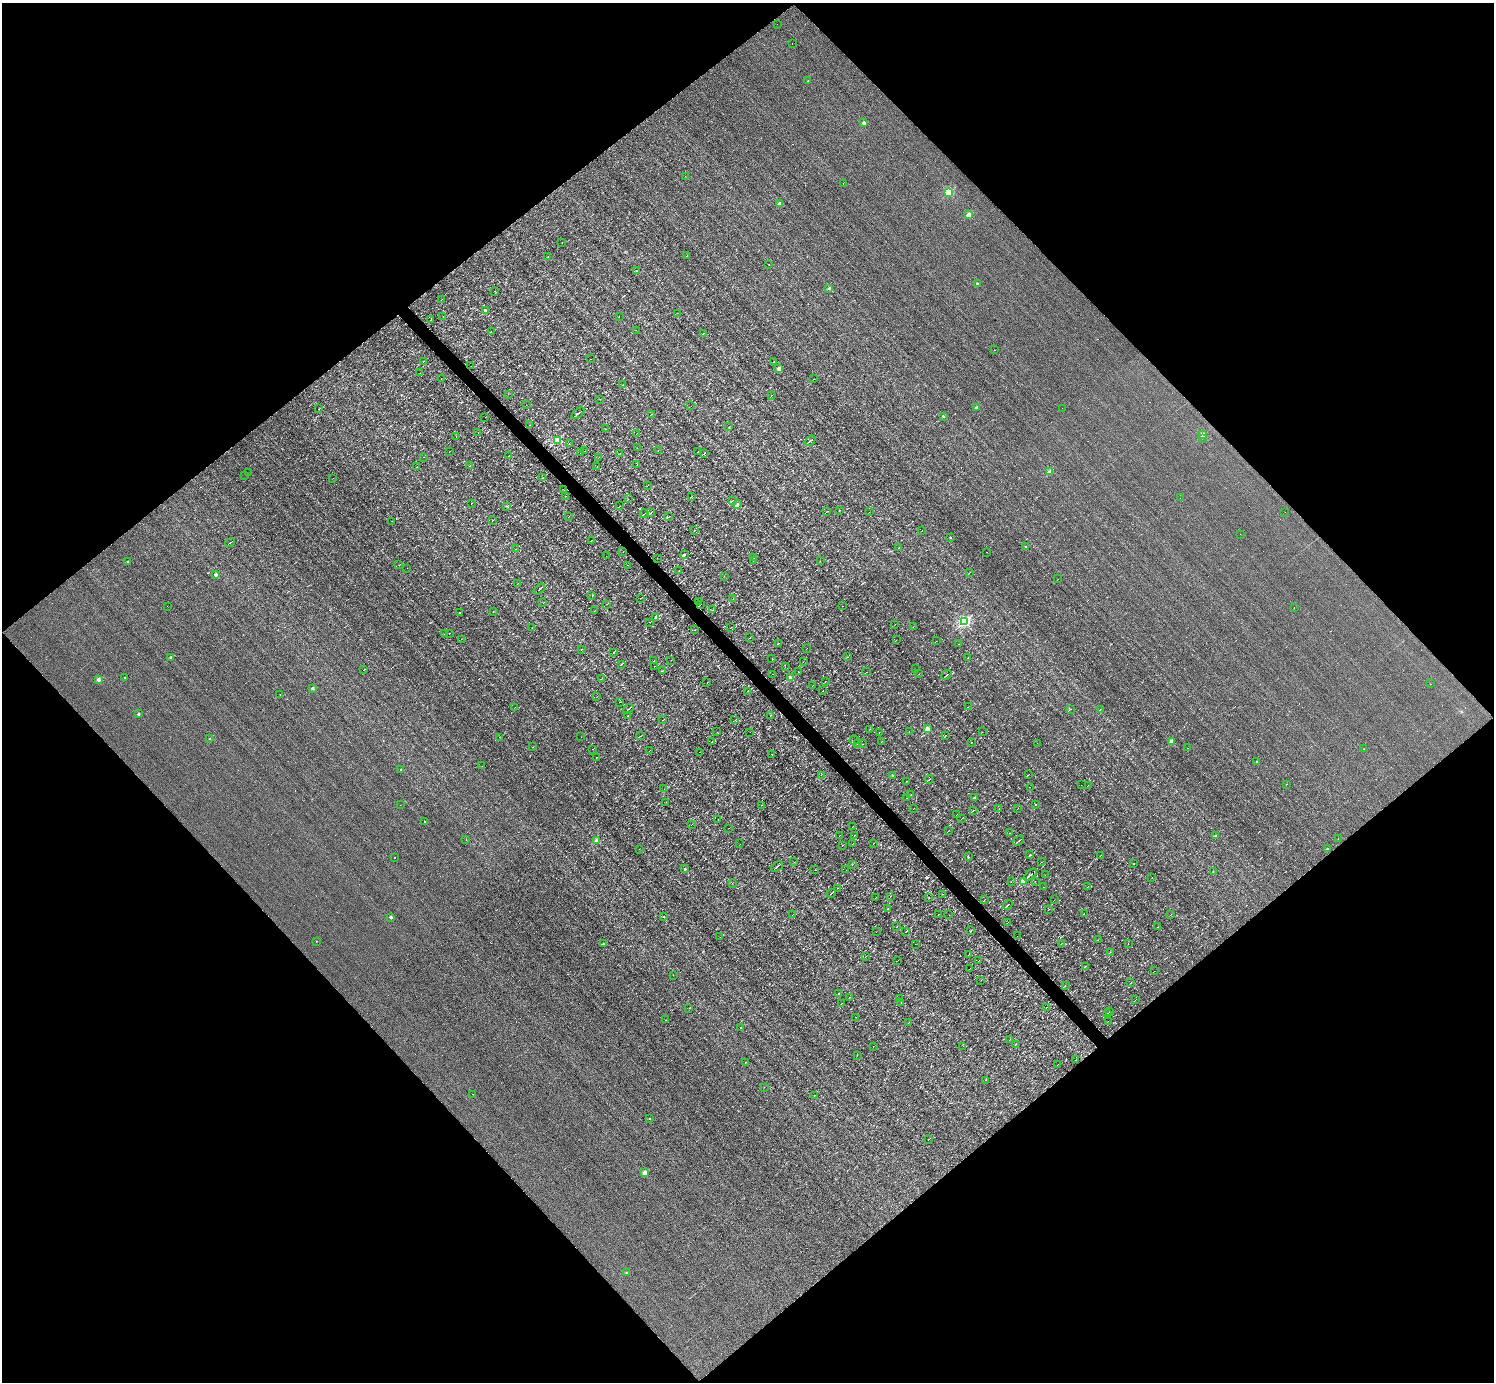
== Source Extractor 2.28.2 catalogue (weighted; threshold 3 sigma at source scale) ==
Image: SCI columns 1-5967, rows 152-5671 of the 5967 x 5966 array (HDU 1 of 3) = the unmasked area's bounding box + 8 px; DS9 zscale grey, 4 x 4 block average (1 PNG px = mean of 4 x 4 image px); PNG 1496 x 1384 px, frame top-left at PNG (2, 3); each listed source drawn as its Kron ellipse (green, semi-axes under 4 px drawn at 4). Shown black and unused: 51% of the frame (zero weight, under 3 of 4 exposures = <1% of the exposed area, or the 3 px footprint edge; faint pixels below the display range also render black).
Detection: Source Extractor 2.28.2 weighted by HDU 2 'WHT'. Background -0.00396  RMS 0.036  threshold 0.163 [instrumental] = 3 sigma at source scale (4.5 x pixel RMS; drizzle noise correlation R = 1.50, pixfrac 1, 0.05/0.05 arcsec/px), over >= 5 px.
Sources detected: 461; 2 too faint to see at this stretch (4 x 4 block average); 84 cosmic-ray / hot-pixel residue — neither listed nor drawn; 1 inside a brighter listed object's ellipse — not listed separately; the other 374 listed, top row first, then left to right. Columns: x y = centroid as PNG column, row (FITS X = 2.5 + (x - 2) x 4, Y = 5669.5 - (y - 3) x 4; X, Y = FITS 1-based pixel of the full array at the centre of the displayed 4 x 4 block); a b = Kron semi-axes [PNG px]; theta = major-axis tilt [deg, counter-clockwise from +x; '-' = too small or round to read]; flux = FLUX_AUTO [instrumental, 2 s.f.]
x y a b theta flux
777 24 2 2 - 8.6
792 44 2 2 - 5.2
808 81 2 2 - 3.1
864 123 2 2 - 240
685 176 2 2 - 2.6
843 183 2 2 - 3.4
949 193 2 2 - 1300
780 203 2 2 - 210
969 215 2 2 - 580
562 242 2 2 - 6.2
687 255 2 2 - 48
548 257 2 2 - 9.7
769 265 2 2 - 4.2
636 270 2 2 - 65
977 283 2 2 - 80
829 288 2 2 - 110
494 291 2 2 - 3
442 299 2 2 - 5
486 311 2 2 - 260
677 313 2 2 - 3.2
443 317 2 2 - 2.7
619 317 2 2 - 2.6
431 320 2 2 - 5.4
636 330 2 2 - 4.4
491 332 2 2 - 7
703 333 3 2 - 13
994 350 2 2 - 6
591 359 2 2 - 2.3
423 361 3 2 - 7
774 362 2 2 - 13
471 366 2 2 - 3.3
779 368 2 2 - 210
420 373 2 2 - 2.6
441 378 2 2 - 2.2
814 379 2 2 - 3.5
623 385 2 2 - 2.7
508 394 2 2 - 2.7
772 395 2 2 - 3.5
600 399 2 2 - 3.2
526 405 2 2 - 2.5
691 406 2 2 - 2.8
976 408 2 2 - 250
1062 408 2 2 - 3.2
318 409 2 2 - 8.5
578 413 7 2 39 37
651 414 2 2 - 6.6
943 416 2 2 - 49
485 417 2 2 - 3.9
530 425 2 2 - 2.8
729 427 2 2 - 13
605 429 2 2 - 3.7
478 433 2 2 - 6
637 433 2 2 - 5.1
1203 435 2 2 - 530
456 437 2 2 - 3.4
1202 438 2 2 - 3.4
558 440 2 2 - 1100
810 440 6 2 39 30
569 444 2 2 - 4
637 448 2 2 - 2.1
450 451 2 2 - 5.6
584 451 2 2 - 4.4
658 451 2 2 - 4
698 451 3 2 - 11
581 453 2 2 - 5.1
620 453 2 2 - 3.1
704 453 4 2 - 12
509 455 2 2 - 8
423 457 2 2 - 9.1
599 457 2 2 - 3.4
637 465 2 2 - 5.5
469 466 2 2 - 4.6
417 467 2 2 - 3.8
597 467 2 2 - 2.4
1049 472 2 2 - 390
248 473 2 2 - 3.3
245 475 2 2 - 3.2
333 478 2 2 - 3.8
543 478 2 2 - 2.6
647 486 2 2 - 4.3
564 490 2 2 - 2.4
565 496 2 2 - 2.6
692 496 2 2 - 11
1180 498 2 2 - 2.5
628 499 2 2 - 5.7
732 501 3 2 - 11
471 503 2 2 - 6.5
737 505 2 2 - 120
506 506 2 2 - 3.7
620 506 2 2 - 3.7
839 510 2 2 - 4.3
827 511 4 2 - 12
869 512 2 2 - 2.6
1285 512 2 2 - 2.4
651 513 2 2 - 11
644 514 4 2 - 16
568 517 2 2 - 5.1
668 517 3 2 - 7.4
392 521 2 2 - 3.2
492 521 2 2 - 7.6
694 530 2 2 - 5.4
922 530 2 2 - 2.7
1240 534 2 2 - 3.4
951 537 2 2 - 45
592 540 2 2 - 3.9
230 543 5 2 - 18
1025 546 2 2 - 18
899 548 2 2 - 5.5
516 549 3 2 - 14
623 552 2 2 - 3.1
987 552 2 2 - 7.2
684 555 2 2 - 170
606 556 2 2 - 2.3
657 558 2 2 - 2.9
754 558 2 2 - 3
754 560 2 2 - 3.6
820 561 2 2 - 2.8
127 562 2 2 - 58
399 565 3 2 - 5.9
628 565 2 2 - 3
407 568 2 2 - 8.3
679 571 2 2 - 2.9
969 572 2 2 - 3.4
216 574 2 2 - 180
724 576 2 2 - 2.8
1058 579 2 2 - 3.5
518 584 2 2 - 6.4
539 589 7 2 39 33
592 596 2 2 - 5.8
640 598 2 2 - 3.3
733 599 2 2 - 3
698 601 2 2 - 3.7
543 603 2 2 - 4.5
607 604 2 2 - 3.2
701 604 2 2 - 4.2
167 606 2 2 - 5.6
842 606 2 2 - 8.5
1294 607 2 2 - 23
712 610 2 2 - 10
594 611 2 2 - 8.3
493 612 2 2 - 5.3
459 613 2 2 - 240
656 618 2 2 - 310
965 621 2 2 - 3200
650 622 2 2 - 2.5
895 625 2 2 - 3.2
913 627 2 2 - 5.6
532 628 2 2 - 6
730 628 2 2 - 4.6
695 630 2 2 - 4.1
444 634 2 2 - 3.6
449 634 2 2 - 13
750 638 2 2 - 6.6
461 639 2 2 - 3.5
896 640 2 2 - 5.6
936 641 2 2 - 4.2
778 643 2 2 - 4.2
958 644 2 2 - 4.7
807 648 2 2 - 3.3
581 649 2 2 - 5.5
613 652 2 2 - 4.1
847 657 2 2 - 24
171 658 2 2 - 190
968 658 2 2 - 3.9
772 659 2 2 - 2.6
671 660 2 2 - 3.8
654 661 2 2 - 4.7
803 662 2 2 - 3.7
621 664 3 2 - 12
654 666 2 2 - 3.3
785 667 2 2 - 7.9
915 669 2 2 - 2.5
363 670 3 2 - 7.2
662 671 2 2 - 4.6
798 672 2 2 - 49
866 672 2 2 - 3.4
772 674 2 2 - 3
919 674 2 2 - 3.8
946 675 5 2 - 24
125 678 2 2 - 37
791 678 2 2 - 420
98 679 2 2 - 240
601 679 3 2 - 8.9
825 681 2 2 - 3.2
707 683 2 2 - 5.1
1430 684 2 2 - 9.5
813 685 2 2 - 5.2
312 688 2 2 - 130
748 691 3 2 - 20
823 691 2 2 - 4.3
280 694 2 2 - 6.7
596 697 2 2 - 2.9
619 702 2 2 - 3.8
515 707 2 2 - 2.9
968 707 2 2 - 4.1
628 709 6 2 40 21
1070 709 2 2 - 4.6
1100 709 2 2 - 3.5
138 714 2 2 - 73
771 715 2 2 - 17
627 716 2 2 - 7.4
663 720 3 2 - 5.4
735 720 2 2 - 7.8
928 728 2 2 - 510
870 729 2 2 - 2.8
909 731 2 2 - 3.4
717 732 2 2 - 3.1
750 732 2 2 - 2.7
982 732 2 2 - 2.7
879 733 2 2 - 3.9
946 735 2 2 - 5.2
640 736 2 2 - 8.6
499 737 2 2 - 3.7
581 737 2 2 - 2.2
209 738 2 2 - 39
854 740 5 2 - 20
882 741 2 2 - 5.9
712 742 2 2 - 7.9
1172 742 2 2 - 470
971 743 2 2 - 23
1037 743 2 2 - 2.1
858 744 3 2 - 5
863 744 2 2 - 2.8
533 747 2 2 - 4
1187 748 2 2 - 6.4
592 749 2 2 - 4.6
1364 749 2 2 - 4.1
649 751 2 2 - 2.8
699 752 2 2 - 2.4
772 755 2 2 - 3.7
597 757 2 2 - 7.1
1256 761 2 2 - 11
482 766 2 2 - 3.6
400 769 2 2 - 14
1029 774 3 2 - 7.7
821 775 2 2 - 2.8
892 775 2 2 - 8.7
929 779 4 2 - 22
906 781 2 2 - 4.7
1286 784 2 2 - 8.5
1081 785 2 2 - 2.5
1088 785 2 2 - 5.9
1030 787 2 2 - 8.6
664 789 2 2 - 2.6
911 795 2 2 - 4.6
907 797 2 2 - 5.6
974 797 2 2 - 35
666 802 2 2 - 3.4
1036 804 2 2 - 17
400 805 2 2 - 3.7
761 805 2 2 - 4.9
914 808 2 2 - 4.3
1018 808 2 2 - 3.3
999 809 2 2 - 3.6
973 810 3 2 - 10
956 815 2 2 - 4.2
962 818 2 2 - 3
718 819 2 2 - 8.3
424 822 2 2 - 18
691 825 2 2 - 3.7
852 827 2 2 - 3.3
728 828 2 2 - 2.5
949 830 2 2 - 4.1
1010 833 2 2 - 4.5
840 835 2 2 - 4.9
854 835 2 2 - 4.1
1216 835 2 2 - 56
1338 838 2 2 - 3.8
466 839 2 2 - 23
596 841 2 2 - 330
1019 841 6 2 40 26
873 843 2 2 - 3.4
740 844 2 2 - 2.3
852 844 3 2 - 8.4
842 845 2 2 - 3.3
639 849 2 2 - 17
1327 849 2 2 - 79
1030 854 2 2 - 2.7
1100 856 2 2 - 6
969 857 2 2 - 43
394 858 2 2 - 37
794 862 2 2 - 3.9
1041 862 2 2 - 5.2
1133 864 2 2 - 4.6
852 865 2 2 - 4.5
777 866 7 2 39 33
684 869 2 2 - 69
815 870 2 2 - 3.3
846 870 2 2 - 4.4
1213 872 2 2 - 4.6
1030 875 7 2 40 25
1045 875 2 2 - 3.3
1152 877 2 2 - 3.9
1023 881 2 2 - 810
1035 881 2 2 - 3.6
1011 882 2 2 - 3.3
732 883 2 2 - 4.2
1043 887 2 2 - 4.1
1088 887 3 2 - 9.5
838 888 2 2 - 7.5
831 893 4 2 - 14
943 894 2 2 - 5
890 896 2 2 - 3.4
875 898 2 2 - 4.9
929 898 2 2 - 3.9
984 900 2 2 - 6.8
1054 900 2 2 - 2.7
1008 905 5 2 - 25
888 908 2 2 - 8.3
1049 909 2 2 - 2.9
793 914 2 2 - 6.2
938 914 2 2 - 5
1084 914 2 2 - 5.8
1171 914 3 2 - 8.6
949 915 2 2 - 3.6
391 917 2 2 - 160
663 917 2 2 - 48
1008 922 3 2 - 6.1
897 926 2 2 - 5.2
1158 927 2 2 - 3.9
906 931 3 2 - 11
970 931 2 2 - 13
876 932 2 2 - 2.8
1017 936 2 2 - 2.9
720 937 2 2 - 6.6
1098 940 2 2 - 4.7
317 941 2 2 - 15
1061 943 2 2 - 5.2
603 944 2 2 - 75
915 944 2 2 - 2.5
1128 944 2 2 - 4.1
1110 952 2 2 - 2.9
969 955 2 2 - 4.3
865 956 2 2 - 7
898 960 2 2 - 4.5
978 961 2 2 - 4.6
1085 966 3 2 - 7.7
969 969 2 2 - 3
1154 971 2 2 - 4
673 975 2 2 - 3.7
981 980 2 2 - 6.8
1131 982 2 2 - 4.4
1065 985 2 2 - 3.6
838 994 4 2 - 12
849 998 2 2 - 9.5
899 999 2 2 - 3.3
1136 999 2 2 - 7.1
901 1002 2 2 - 6.1
841 1003 2 2 - 4.9
1046 1007 2 2 - 6.1
689 1008 2 2 - 5.7
1110 1011 2 2 - 3.6
1107 1014 2 2 - 19
856 1017 2 2 - 5.8
665 1020 2 2 - 7.7
1108 1021 2 2 - 3.6
908 1023 2 2 - 2.7
741 1027 2 2 - 22
1009 1040 3 2 - 7
1016 1044 2 2 - 7.2
873 1046 2 2 - 5.2
963 1046 2 2 - 5.4
857 1056 2 2 - 2.8
1075 1060 2 2 - 3.5
745 1062 2 2 - 9.5
1057 1065 2 2 - 3.1
985 1080 2 2 - 2.9
764 1087 2 2 - 3.4
473 1094 2 2 - 2.8
814 1096 2 2 - 6.4
649 1119 2 2 - 23
928 1140 2 2 - 3.6
644 1173 2 2 - 370
626 1273 2 2 - 82
Diffuse or blended objects may show on this block-average render without a row.